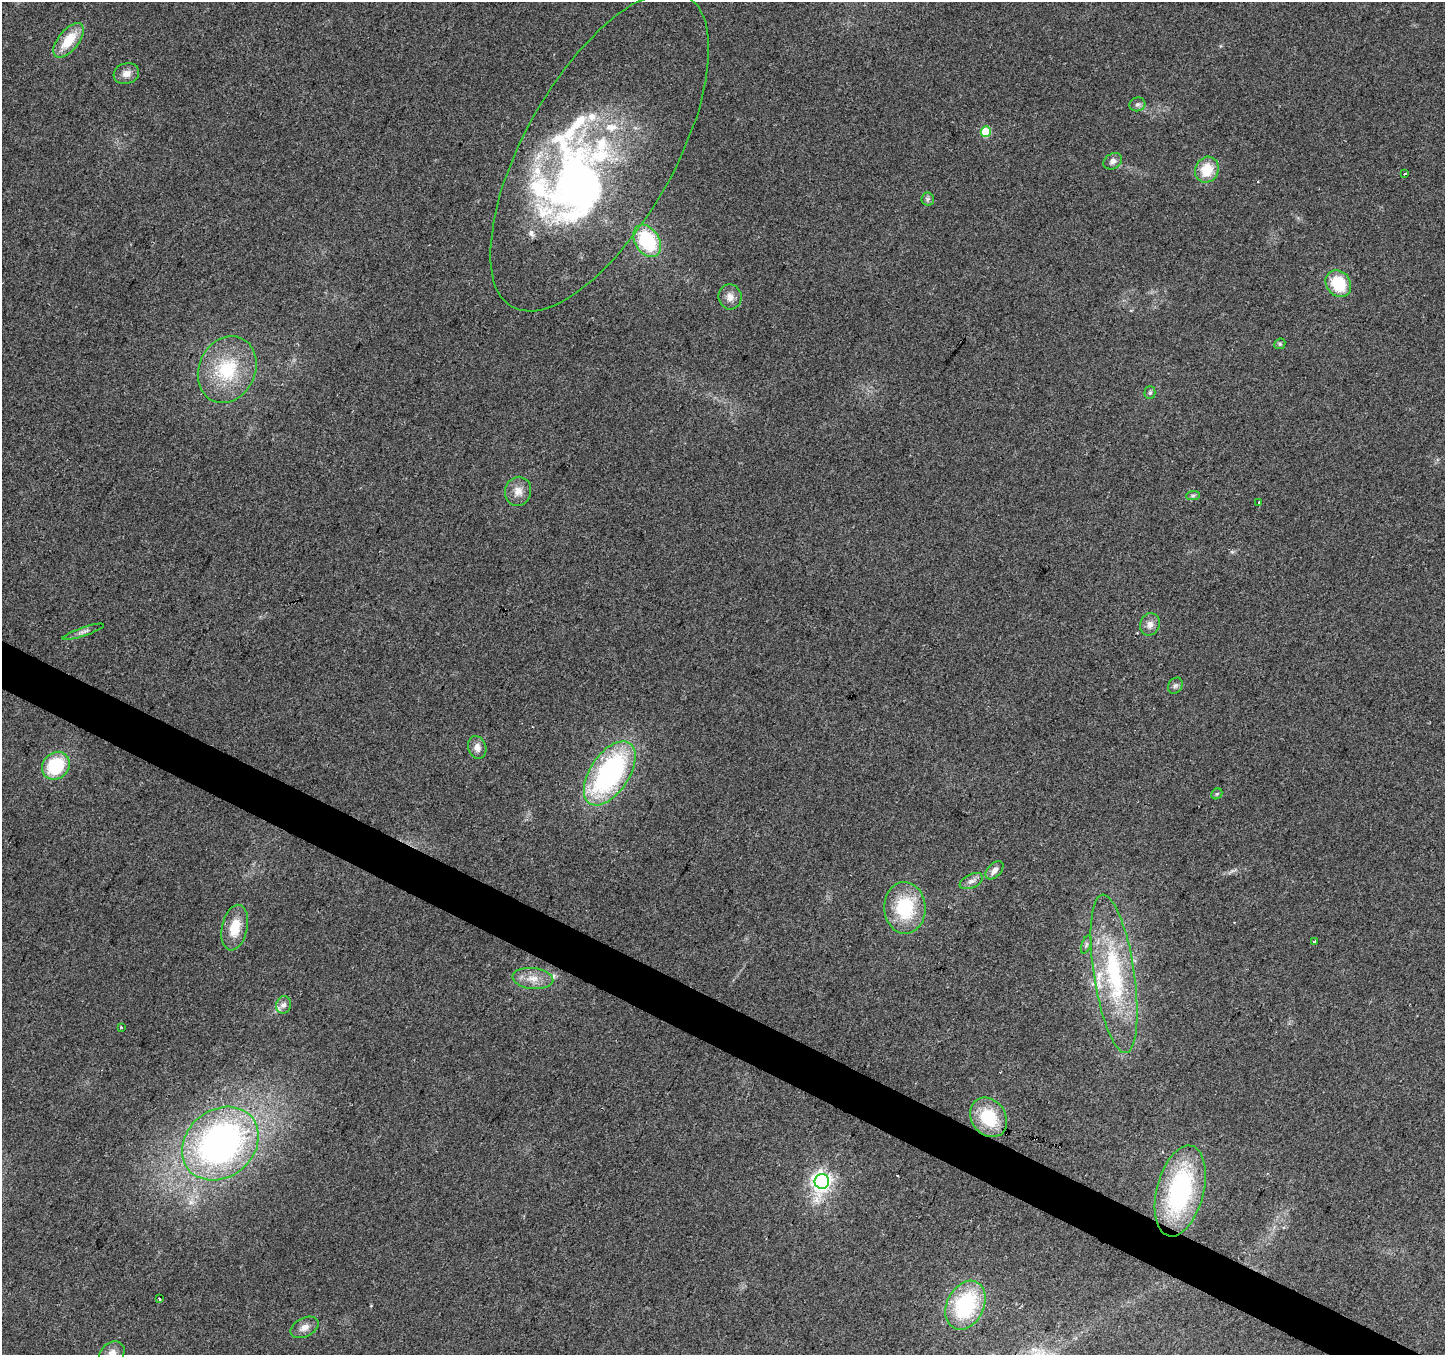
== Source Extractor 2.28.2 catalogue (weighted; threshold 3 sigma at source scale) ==
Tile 6 of 4 x 4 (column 2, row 2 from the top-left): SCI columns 1451-2893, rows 2971-4323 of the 5780 x 5874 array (HDU 1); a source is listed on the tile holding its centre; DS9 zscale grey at full resolution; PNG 1447 x 1357 px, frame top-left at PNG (2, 2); each listed source drawn as its Kron ellipse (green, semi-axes under 4 px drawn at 4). Shown black and unused: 3% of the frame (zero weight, under 2 of 3 exposures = <1% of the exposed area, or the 3 px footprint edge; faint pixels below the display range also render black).
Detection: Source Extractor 2.28.2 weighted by HDU 2 'WHT'; one run over the whole footprint, this tile lists its part. Background 0.0665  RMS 0.0074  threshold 0.0331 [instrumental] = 3 sigma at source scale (4.5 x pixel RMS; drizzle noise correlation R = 1.50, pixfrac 1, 0.0396/0.0396 arcsec/px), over >= 5 px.
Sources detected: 57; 1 inside a brighter object's white glare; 3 cosmic-ray / hot-pixel residue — neither listed nor drawn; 10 inside a brighter listed object's ellipse — not listed separately; the other 43 listed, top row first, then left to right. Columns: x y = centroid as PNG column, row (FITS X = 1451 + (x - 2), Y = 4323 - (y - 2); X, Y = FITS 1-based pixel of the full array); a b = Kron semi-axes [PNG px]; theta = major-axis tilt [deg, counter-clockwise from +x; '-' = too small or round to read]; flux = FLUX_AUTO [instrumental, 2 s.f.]
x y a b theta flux
69 40 20 10 51 19
126 73 13 10 18 5.6
1137 104 8 7 - 2.3
986 132 5 5 - 27
599 152 178 75 61 230
1113 161 10 7 31 3.3
1207 170 13 11 67 18
1404 173 3 3 - 1.6
928 199 6 6 - 1.7
647 241 18 12 -58 50
1338 284 14 12 -53 29
730 297 12 11 - 5.5
1280 344 6 5 - 1.2
227 370 34 28 65 46
1150 393 6 5 - 1.4
518 491 14 13 - 7.7
1193 496 7 4 1 1.5
1259 502 3 3 - 0.99
1150 624 11 9 69 5
83 632 22 3 19 2.7
1175 686 8 6 54 2.1
477 747 12 9 -73 5
56 766 15 12 48 41
610 773 36 19 56 140
1217 794 6 5 - 1.1
994 870 11 6 48 4.3
971 881 12 7 24 3.8
905 908 26 20 -87 43
235 928 23 12 77 18
1314 942 3 3 - 1.6
1086 944 9 4 69 1.8
1114 974 80 20 -81 84
533 978 20 10 -6 9.7
284 1005 9 7 70 3.4
121 1027 3 3 - 0.89
989 1117 21 17 -53 34
220 1144 41 33 39 280
822 1181 7 7 - 320
1180 1191 46 23 75 110
160 1299 3 3 - 2.4
965 1305 26 18 63 73
304 1327 15 9 27 5.4
112 1353 13 10 34 5.6
Isophote crosses this tile's border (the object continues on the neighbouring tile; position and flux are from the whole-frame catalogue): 1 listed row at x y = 112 1353